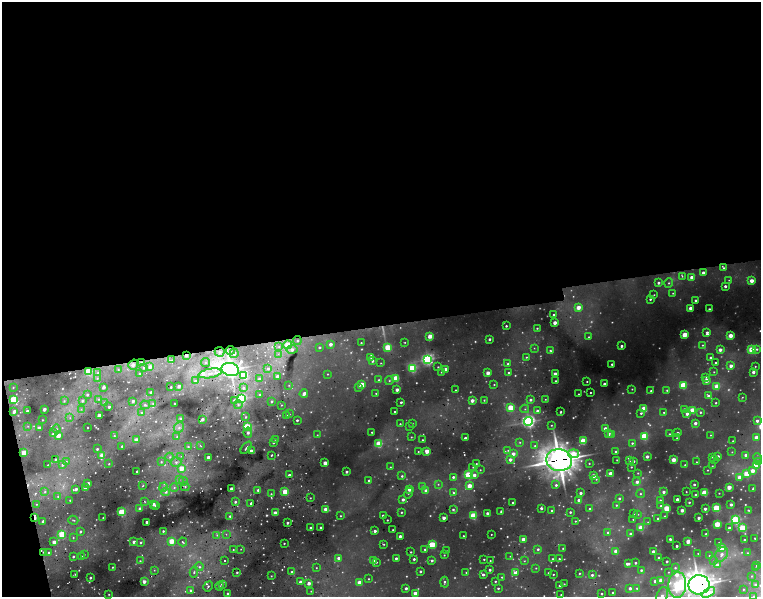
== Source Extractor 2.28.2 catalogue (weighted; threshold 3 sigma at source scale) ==
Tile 1 of 4 x 4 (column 1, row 1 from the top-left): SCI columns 1-1517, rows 3705-4894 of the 6624 x 5249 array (HDU 1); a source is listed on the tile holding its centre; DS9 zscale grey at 2 x 2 block average (1 PNG px = mean of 2 x 2 image px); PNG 763 x 599 px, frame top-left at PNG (2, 2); each listed source drawn as its Kron ellipse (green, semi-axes under 4 px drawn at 4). Shown black and unused: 55% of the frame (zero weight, under 2 of 5 exposures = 10% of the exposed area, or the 3 px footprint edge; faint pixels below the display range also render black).
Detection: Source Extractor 2.28.2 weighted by HDU 2 'WHT'; one run over the whole footprint, this tile lists its part. Background 0.17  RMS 0.017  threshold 0.0756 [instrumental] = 3 sigma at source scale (4.5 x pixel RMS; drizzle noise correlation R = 1.50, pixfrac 1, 0.05/0.05 arcsec/px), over >= 5 px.
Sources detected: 834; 203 too faint to see at this stretch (2 x 2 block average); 10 cosmic-ray / hot-pixel residue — neither listed nor drawn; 3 coinciding with a brighter row at this scale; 9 inside a brighter listed object's ellipse — not listed separately; of the other 609, all 500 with FLUX_AUTO >= 3.57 (the completeness limit of this list) listed and drawn (109 fainter detections not listed), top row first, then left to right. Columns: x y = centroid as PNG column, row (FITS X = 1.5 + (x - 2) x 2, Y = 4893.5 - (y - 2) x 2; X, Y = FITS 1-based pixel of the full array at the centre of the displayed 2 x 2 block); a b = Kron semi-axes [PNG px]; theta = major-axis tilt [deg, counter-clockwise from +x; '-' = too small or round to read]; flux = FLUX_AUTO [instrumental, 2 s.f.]
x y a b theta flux
723 268 4 4 - 8.8
703 273 2 2 - 39
682 276 3 3 - 4.3
692 277 3 2 - 51
729 280 4 3 - 5.7
752 281 3 3 - 73
658 283 3 3 - 18
669 283 5 4 - 10
725 286 3 2 - 20
673 293 3 3 - 5.3
654 295 2 2 - 3.6
650 299 2 2 - 10
695 300 2 2 - 14
578 307 3 3 - 89
690 308 3 2 - 65
709 309 2 2 - 7.9
554 315 2 2 - 26
555 323 2 2 - 59
506 326 2 2 - 8.7
537 328 2 2 - 5
707 332 3 2 - 15
685 335 3 3 - 170
430 336 3 3 - 99
730 336 3 3 - 110
589 337 3 3 - 5.7
489 339 2 2 - 13
297 340 4 4 - 9.9
405 342 3 2 - 5
361 343 2 2 - 3.8
330 344 2 2 - 38
287 345 4 4 - 94
702 345 3 3 - 5.9
279 346 4 3 - 7.2
621 346 2 2 - 15
319 347 3 2 - 9.8
388 347 3 3 - 240
534 348 3 3 - 4.6
757 349 3 3 - 10
230 350 4 3 - 12
292 350 5 4 - 25
720 350 2 2 - 48
752 350 3 3 - 300
551 351 4 2 - 8.7
220 352 5 5 - 27
234 353 5 4 - 21
278 354 3 2 - 4.9
186 355 4 3 - 19
526 357 3 3 - 5.8
711 357 2 2 - 16
371 358 3 3 - 4.3
428 359 4 4 - 1200
172 360 3 2 - 4.9
372 361 3 2 - 13
141 363 4 3 - 16
206 363 4 4 - 10
381 363 3 2 - 3.8
716 363 2 2 - 7.9
508 364 2 2 - 19
612 364 2 2 - 9.8
133 365 5 4 - 28
731 366 2 2 - 46
755 366 2 2 - 3.9
150 367 3 3 - 31
438 367 3 3 - 4.7
144 368 4 3 - 12
268 368 4 3 - 16
412 368 3 3 - 510
230 369 9 6 -14 3700
446 369 2 2 - 43
118 370 4 2 - 5.1
89 371 3 3 - 270
441 372 3 3 - 4.4
714 372 3 2 - 4.1
753 372 2 2 - 30
98 373 3 3 - 4.8
210 373 11 4 10 43
488 373 3 2 - 71
508 373 2 2 - 6.3
140 374 3 3 - 10
327 374 2 2 - 3.8
555 374 3 2 - 57
244 375 3 3 - 390
277 376 3 3 - 18
706 377 3 2 - 5.2
97 378 3 3 - 5.5
396 378 3 3 - 280
259 379 3 3 - 18
379 380 3 3 - 8.4
706 380 3 3 - 86
195 381 4 3 - 13
389 381 4 4 - 8.8
556 381 2 2 - 10
587 381 2 2 - 4.4
362 384 3 3 - 120
604 384 2 2 - 29
289 385 3 3 - 5.3
494 385 2 2 - 4.1
683 385 3 3 - 280
179 386 3 2 - 23
717 386 3 3 - 170
13 387 3 2 - 4.2
104 387 3 2 - 24
171 387 2 2 - 6.6
359 387 3 3 - 12
243 388 4 4 - 14
632 389 3 3 - 4.7
397 390 2 2 - 42
455 390 2 2 - 3.8
667 390 3 3 - 5.8
651 391 2 2 - 5
151 392 2 2 - 34
376 393 3 2 - 5.3
590 393 2 2 - 4.9
87 394 2 2 - 11
259 394 3 3 - 7.1
304 394 4 2 - 42
578 394 2 2 - 4.8
708 396 3 2 - 30
742 397 3 2 - 3.8
13 399 3 3 - 220
99 399 3 3 - 5
241 399 3 3 - 900
545 399 3 3 - 4.1
82 400 4 3 - 13
234 400 3 3 - 11
472 400 2 2 - 52
484 400 2 2 - 4.6
530 400 3 2 - 17
64 401 4 3 - 7.3
133 401 2 2 - 17
272 401 3 3 - 12
401 402 2 2 - 13
104 403 3 3 - 5.9
174 403 2 2 - 6.4
716 403 2 2 - 6.4
153 404 4 3 - 6.8
145 405 5 3 - 10
238 405 4 3 - 7.7
281 405 3 3 - 4.9
109 407 2 2 - 13
511 408 3 3 - 220
44 409 2 2 - 37
81 409 3 3 - 5.9
525 409 4 3 - 7.9
644 409 3 3 - 190
684 410 3 2 - 46
693 410 3 3 - 250
14 411 3 2 - 28
27 411 2 2 - 27
537 411 2 2 - 35
142 412 3 3 - 7.3
395 412 2 2 - 9.2
561 412 3 2 - 6.6
664 412 3 2 - 4.9
700 412 3 3 - 8.4
641 413 3 2 - 9.4
289 414 3 2 - 4.6
687 414 3 2 - 26
99 415 3 2 - 91
287 416 3 2 - 12
246 417 3 3 - 7.2
70 418 3 2 - 4.7
180 418 4 3 - 9.6
202 419 2 2 - 22
42 420 2 2 - 3.6
297 420 2 2 - 11
528 421 4 4 - 1700
757 421 3 3 - 23
413 423 3 3 - 4.4
695 423 2 2 - 28
400 424 3 2 - 6.5
551 425 2 2 - 4.4
28 426 3 2 - 3.6
410 426 3 3 - 5.3
88 427 2 2 - 5.9
247 427 3 3 - 510
39 428 3 2 - 48
179 428 5 4 - 19
56 429 4 3 - 9.8
605 429 2 2 - 54
54 432 4 3 - 11
372 432 2 2 - 6.1
248 433 5 4 - 18
678 433 2 2 - 21
608 434 3 2 - 40
612 434 3 3 - 8.5
669 434 2 2 - 5.6
58 435 3 2 - 100
317 435 3 2 - 4.2
710 435 3 3 - 4.2
114 436 3 3 - 6
644 436 3 3 - 350
177 437 3 2 - 5.2
411 437 2 2 - 4.2
756 437 3 2 - 66
465 438 2 2 - 16
677 438 2 2 - 3.8
136 440 3 2 - 67
276 440 4 2 - 4.5
422 440 2 2 - 5.4
583 441 3 3 - 290
733 441 2 2 - 4.8
520 442 4 3 - 7.3
273 443 3 3 - 6.6
632 443 3 3 - 9
379 444 3 3 - 330
200 445 4 2 - 4.5
122 446 2 2 - 7.2
535 446 3 3 - 5.4
188 447 4 4 - 9.3
246 448 7 2 52 11
97 449 2 2 - 9.5
508 450 3 3 - 6.5
251 451 2 2 - 44
427 451 3 2 - 86
24 452 3 2 - 150
418 452 2 2 - 4.1
616 452 2 2 - 11
732 452 3 3 - 4.7
513 454 3 2 - 48
574 454 5 4 - 130
102 455 4 2 - 120
271 455 2 2 - 6.2
746 455 2 2 - 49
181 456 3 3 - 5.6
647 456 2 2 - 29
718 456 2 2 - 24
170 457 4 4 - 13
208 457 2 2 - 44
713 457 3 3 - 6
758 458 5 3 - 8.8
55 459 2 2 - 7
510 459 2 2 - 39
559 460 13 11 -11 8400
617 460 2 2 - 4
630 460 3 2 - 4.2
674 460 3 3 - 110
714 460 3 3 - 3.9
66 461 3 2 - 3.8
634 461 2 2 - 9.1
161 462 4 2 - 6
176 462 5 5 - 22
696 462 3 2 - 4.4
759 462 3 3 - 20
325 463 3 2 - 78
589 463 2 2 - 3.8
109 464 2 2 - 4
476 464 4 2 - 5.7
48 465 2 2 - 4.9
62 465 4 3 - 10
685 465 3 3 - 6.5
757 465 3 3 - 220
712 466 3 3 - 4.7
390 467 3 2 - 4.4
473 467 3 3 - 3.9
631 467 2 2 - 4.6
182 468 3 3 - 110
480 470 3 3 - 4.9
708 470 3 2 - 4.7
137 471 2 2 - 10
752 471 3 3 - 73
346 472 2 2 - 20
611 473 3 2 - 79
638 473 3 3 - 5.4
747 474 3 3 - 240
289 475 2 2 - 19
468 475 3 3 - 480
474 475 3 3 - 29
402 476 3 3 - 9.9
593 476 2 2 - 65
453 477 3 3 - 14
739 477 3 3 - 43
596 479 3 3 - 7.5
179 480 3 3 - 7.9
369 480 2 2 - 15
183 481 4 4 - 16
637 482 4 3 - 29
88 483 2 2 - 34
438 484 4 4 - 7.6
694 484 2 2 - 12
556 485 3 3 - 13
143 486 4 2 - 4.9
423 486 4 3 - 12
469 486 3 3 - 120
163 487 5 4 - 15
185 487 4 3 - 8.3
729 487 3 2 - 90
85 488 3 2 - 68
174 488 4 4 - 11
753 488 3 2 - 6.8
76 489 2 2 - 23
231 489 2 2 - 48
410 489 3 2 - 47
258 490 2 2 - 16
285 491 3 3 - 200
426 491 3 3 - 43
45 492 4 3 - 9.3
166 492 4 4 - 19
664 492 2 2 - 26
686 492 2 2 - 3.6
408 493 5 3 - 6.3
453 493 4 3 - 9.3
580 493 2 2 - 24
705 493 3 3 - 290
719 493 2 2 - 3.6
271 494 3 3 - 6.1
640 494 4 4 - 9
695 495 2 2 - 9.6
58 497 3 2 - 4.8
310 498 2 2 - 4
619 498 2 2 - 11
403 499 2 2 - 26
677 499 2 2 - 42
70 500 2 2 - 4.6
579 500 2 2 - 25
660 500 3 3 - 8.2
145 502 3 2 - 5.3
235 502 3 2 - 11
513 502 2 2 - 13
689 502 2 2 - 6.7
251 503 2 2 - 11
37 504 3 2 - 4.1
153 504 2 2 - 23
731 504 2 2 - 24
616 505 2 2 - 6.2
155 506 2 2 - 10
661 506 3 3 - 12
140 508 3 2 - 24
541 508 2 2 - 20
667 508 3 3 - 270
716 508 3 3 - 330
325 509 3 2 - 56
453 509 3 3 - 12
590 509 2 2 - 12
705 509 2 2 - 28
682 510 2 2 - 46
748 510 3 2 - 6
552 511 2 2 - 10
122 512 3 3 - 390
402 512 3 2 - 5.8
501 512 3 2 - 7.3
570 512 2 2 - 9.5
275 513 3 2 - 85
487 513 2 2 - 27
633 513 2 2 - 7.9
638 514 4 3 - 4.5
383 515 2 2 - 21
230 516 3 3 - 9.3
340 516 2 2 - 5.3
473 516 3 3 - 320
664 516 3 2 - 4.4
35 518 3 2 - 20
103 518 2 2 - 4.1
444 518 2 2 - 40
658 518 2 2 - 11
699 518 2 2 - 24
633 519 2 2 - 3.7
73 520 5 3 - 7.2
387 520 2 2 - 5.3
735 520 3 3 - 710
43 521 3 2 - 27
575 521 2 2 - 4.5
147 522 2 2 - 31
648 522 3 3 - 4.5
287 523 2 2 - 16
717 524 3 3 - 210
311 528 2 2 - 41
321 528 2 2 - 26
641 528 3 3 - 150
729 528 2 2 - 30
742 528 3 3 - 380
393 530 2 2 - 4.1
80 531 3 3 - 12
163 531 2 2 - 7.9
375 531 2 2 - 23
608 532 2 2 - 20
62 534 3 3 - 350
226 534 3 3 - 5.9
491 534 2 2 - 3.8
631 534 2 2 - 33
706 534 2 2 - 9.5
217 535 4 3 - 9.1
400 536 2 2 - 26
463 536 2 2 - 4.9
73 538 3 3 - 6.4
755 538 3 2 - 5.7
523 539 2 2 - 63
670 539 2 2 - 16
744 540 2 2 - 9.8
172 541 3 3 - 150
688 541 3 2 - 84
54 542 3 2 - 65
134 542 2 2 - 26
141 542 3 2 - 8
183 542 4 2 - 6.7
284 543 2 2 - 4.5
719 543 4 3 - 6.3
384 544 3 2 - 5.4
432 544 3 3 - 290
677 546 2 2 - 14
563 548 2 2 - 4.7
722 548 3 3 - 220
241 549 3 2 - 4.2
425 549 3 2 - 13
538 549 3 2 - 12
233 550 3 3 - 6.9
446 551 2 2 - 5
616 551 3 2 - 100
653 551 2 2 - 31
44 552 3 3 - 8.8
411 552 2 2 - 5.5
49 553 3 2 - 7.9
698 553 2 2 - 4.1
748 553 3 3 - 7.2
84 554 3 2 - 4.6
722 554 7 5 59 34
444 555 2 2 - 4.6
73 556 3 2 - 10
82 556 3 3 - 4.6
510 556 3 3 - 3.8
709 556 4 3 - 5.8
338 558 3 3 - 25
396 558 2 2 - 17
659 558 2 2 - 17
414 559 2 2 - 14
484 559 2 2 - 5.4
552 559 2 2 - 6.9
559 559 2 2 - 5.8
432 560 3 3 - 14
140 561 3 2 - 5.6
224 561 2 2 - 13
373 561 2 2 - 31
490 561 2 2 - 3.7
524 561 4 3 - 5.8
667 561 2 2 - 15
713 561 4 3 - 6.6
376 562 2 2 - 5.3
635 563 2 2 - 11
629 564 2 2 - 17
717 565 3 3 - 35
757 566 2 2 - 4.5
112 567 2 2 - 5.1
199 567 4 4 - 13
316 568 3 2 - 4.1
536 568 3 3 - 5
675 568 3 3 - 8.3
756 568 2 2 - 3.8
154 570 3 3 - 4
490 570 2 2 - 15
641 570 3 3 - 9.7
420 571 2 2 - 14
194 572 5 3 - 10
237 572 3 2 - 7.6
292 572 3 3 - 17
466 572 2 2 - 4
669 572 3 2 - 3.7
515 573 3 3 - 48
548 573 2 2 - 5.1
579 573 3 2 - 5.9
75 574 2 2 - 4.2
483 574 2 2 - 19
553 574 2 2 - 4.9
592 575 2 2 - 16
271 576 3 2 - 4.4
752 576 3 2 - 4.7
502 577 3 2 - 5.2
90 578 2 2 - 13
368 579 2 2 - 4
661 580 3 3 - 100
495 581 2 2 - 7.7
655 581 3 3 - 21
144 582 3 2 - 37
300 582 3 2 - 27
359 582 3 2 - 70
444 582 5 3 - 11
309 583 2 2 - 41
222 584 3 3 - 17
564 584 2 2 - 4.7
559 585 2 2 - 7.7
677 585 13 9 85 570
699 585 10 9 - 6300
756 585 3 3 - 21
208 586 5 3 - 11
219 586 4 3 - 7.4
406 588 2 2 - 20
498 588 2 2 - 8.9
630 588 2 2 - 27
637 588 4 4 - 8.9
743 589 2 2 - 4.2
190 590 3 3 - 12
311 591 2 2 - 4.6
227 593 3 3 - 10
415 593 2 2 - 68
613 593 2 2 - 23
708 593 7 4 32 120
109 594 2 2 - 3.8
601 594 2 2 - 11
561 595 2 2 - 4.7
662 596 9 5 69 29
754 596 4 4 - 9.9
Overlapping masked pixels (flux is a lower limit): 9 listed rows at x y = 220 352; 186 355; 141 363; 230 369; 89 371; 559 460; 35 518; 44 552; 699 585
Isophote crosses this tile's border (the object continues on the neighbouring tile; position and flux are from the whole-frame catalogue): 6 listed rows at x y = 759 462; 677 585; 699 585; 708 593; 662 596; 754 596